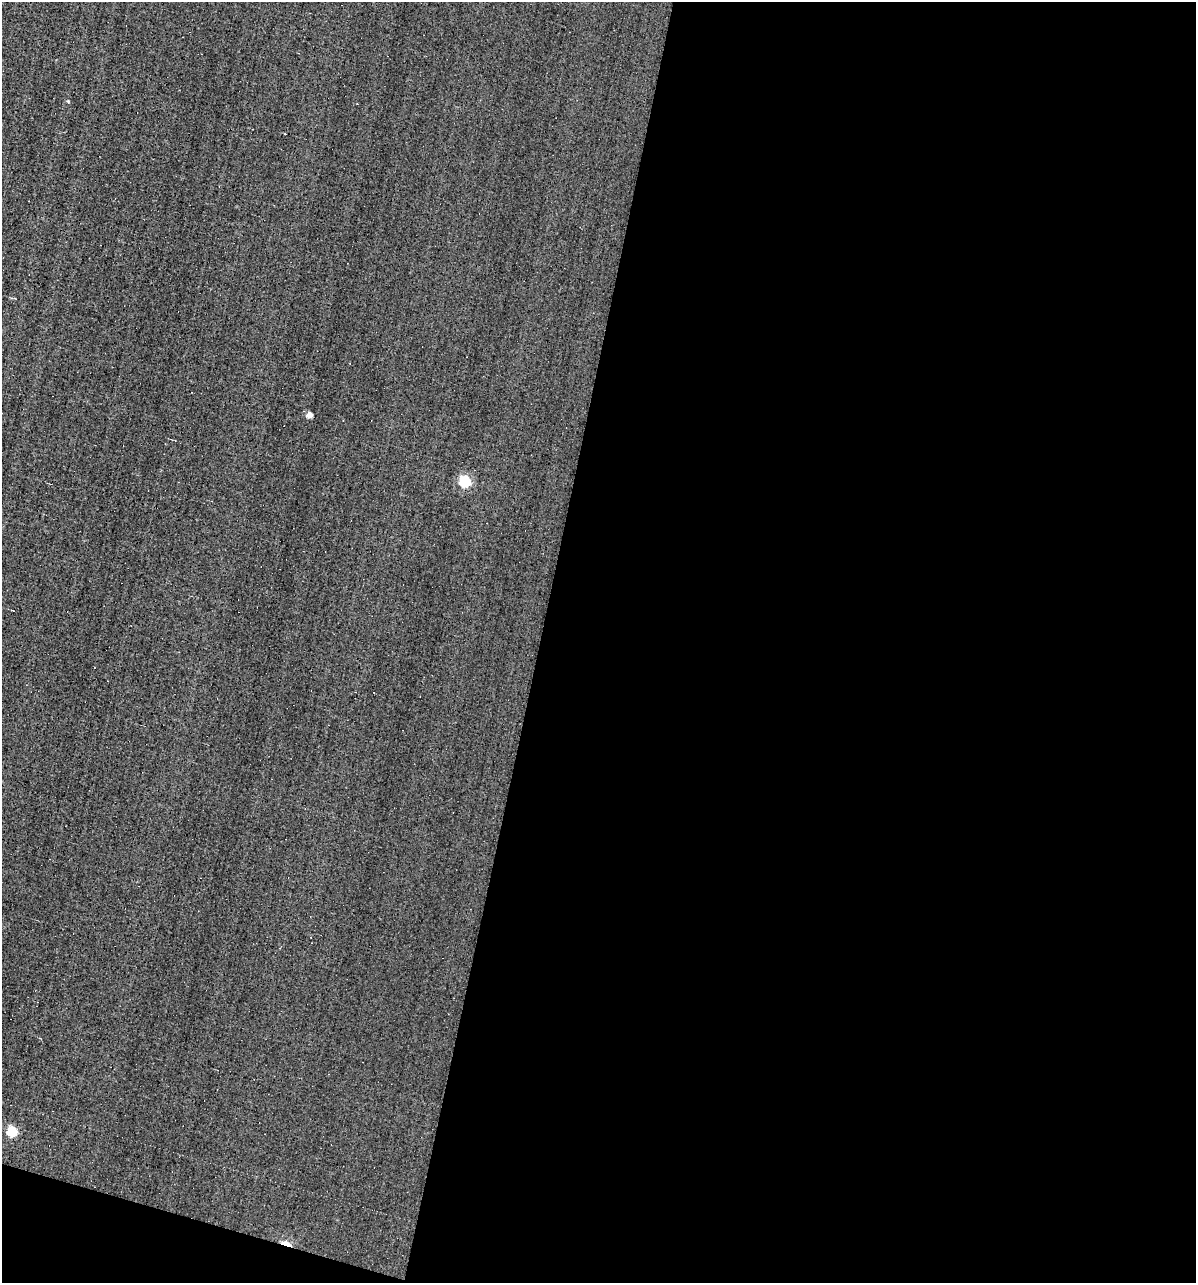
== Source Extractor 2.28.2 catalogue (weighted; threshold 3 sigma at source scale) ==
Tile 16 of 4 x 4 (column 4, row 4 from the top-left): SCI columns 3698-4891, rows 1-1281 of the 5129 x 5124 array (HDU 1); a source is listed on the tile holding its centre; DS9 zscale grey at full resolution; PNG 1198 x 1285 px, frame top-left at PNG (2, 2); no overlay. Shown black and unused: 57% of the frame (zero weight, under 3 of 4 exposures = <1% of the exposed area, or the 3 px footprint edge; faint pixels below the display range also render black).
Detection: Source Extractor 2.28.2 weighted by HDU 2 'WHT'; one run over the whole footprint, this tile lists its part. Background -0.00277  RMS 0.056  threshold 0.251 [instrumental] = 3 sigma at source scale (4.5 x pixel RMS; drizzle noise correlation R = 1.50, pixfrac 1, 0.05/0.05 arcsec/px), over >= 5 px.
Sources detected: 8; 3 cosmic-ray / hot-pixel residue — not listed; the other 5 listed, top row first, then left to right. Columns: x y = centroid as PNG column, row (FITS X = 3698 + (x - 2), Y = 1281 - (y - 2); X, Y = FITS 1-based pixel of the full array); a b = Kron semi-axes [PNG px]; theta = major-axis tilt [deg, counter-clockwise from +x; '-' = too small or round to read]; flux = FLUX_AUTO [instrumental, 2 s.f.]
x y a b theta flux
68 102 5 3 - 5.1
310 415 4 4 - 70
465 481 5 5 - 620
12 1131 5 5 - 400
287 1244 12 4 -19 72
Overlapping masked pixels (flux is a lower limit): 1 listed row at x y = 287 1244